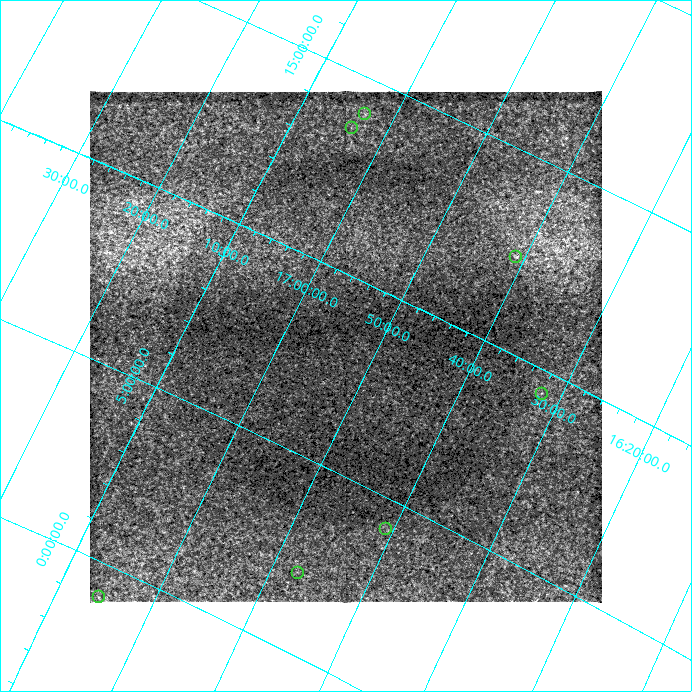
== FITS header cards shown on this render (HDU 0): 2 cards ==
NAXIS1  =                  512 / length of data axis 1
NAXIS2  =                  512 / length of data axis 2

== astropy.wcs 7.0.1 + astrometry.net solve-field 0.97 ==
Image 512 x 512 px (HDU 0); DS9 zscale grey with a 90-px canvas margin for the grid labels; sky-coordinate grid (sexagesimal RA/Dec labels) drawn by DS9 from the SOLVED WCS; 7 Tycho-2 reference stars matched to detected sources circled (green)
Header WCS: none
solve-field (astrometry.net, Tycho-2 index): SOLVED blind (the file carries no WCS)
Solved WCS: RA---TAN-SIP/DEC--TAN-SIP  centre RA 16:53:14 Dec +08:12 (253.31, +8.20 deg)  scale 97.5 x 98.6 arcsec/px (non-square pixels)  FOV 831.9' x 841.5'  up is +26 deg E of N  parity normal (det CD < 0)
(file carries no celestial WCS; the grid is the blind solution)
Tycho-2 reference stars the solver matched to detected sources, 7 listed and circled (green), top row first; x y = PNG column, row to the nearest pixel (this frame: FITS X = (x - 90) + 1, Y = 512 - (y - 92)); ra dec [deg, ICRS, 3 dp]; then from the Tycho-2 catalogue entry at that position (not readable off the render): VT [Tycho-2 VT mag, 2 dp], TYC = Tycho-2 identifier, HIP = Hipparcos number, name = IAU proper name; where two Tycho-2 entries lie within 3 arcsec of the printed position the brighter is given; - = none
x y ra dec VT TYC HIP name
365 115 255.783 +14.092 5.17 988-1951-1 83430 -
352 129 255.914 +13.605 5.91 988-1952-1 83478 -
516 258 250.214 +12.395 6.07 969-2076-1 81659 -
542 395 247.985 +9.414 6.55 964-1275-1 80964 -
386 530 250.161 +4.220 5.76 391-2824-1 81641 -
298 574 251.791 +2.065 6.09 388-497-1 82162 -
99 598 256.384 -0.892 5.65 5064-1336-1 83635 -